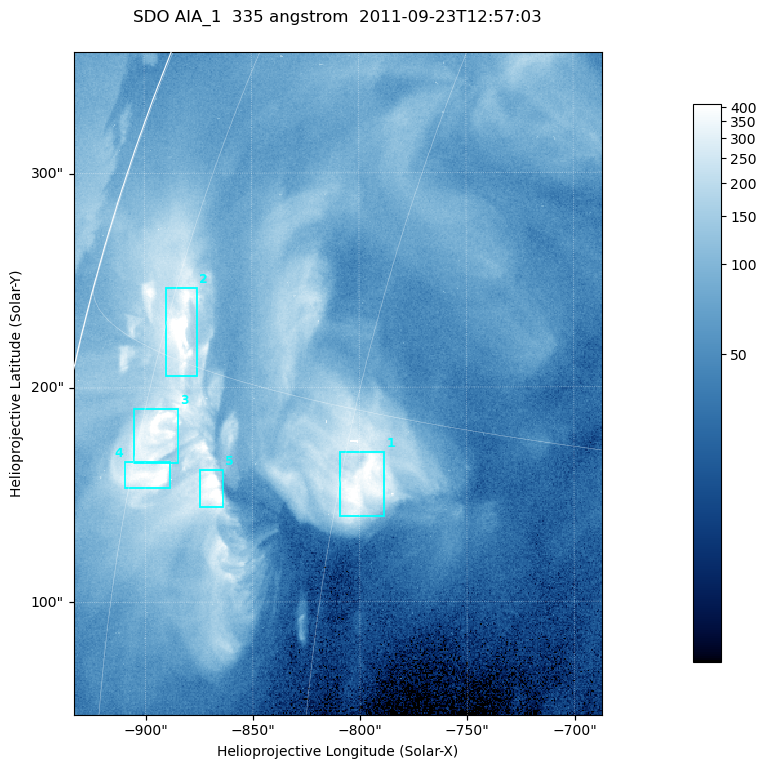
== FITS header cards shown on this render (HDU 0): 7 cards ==
TELESCOP= 'SDO     '           /
INSTRUME= 'AIA_1   '           /
WAVELNTH=                  335 /
WAVEUNIT= 'angstrom'           /
DATE-OBS= '2011-09-23T12:57:03.62' /
CTYPE1  = 'HPLN-TAN'           /
CTYPE2  = 'HPLT-TAN'           /

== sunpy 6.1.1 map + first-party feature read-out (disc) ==
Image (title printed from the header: SDO AIA_1  335 angstrom  2011-09-23T12:57:03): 410 x 514 px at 0.601 arcsec/px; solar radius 956 arcsec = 1592 px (partial field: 2.5% of the solar disc is inside the frame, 96% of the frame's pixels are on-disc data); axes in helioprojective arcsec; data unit not stated in the header (colour bar unlabelled)
Pointing: header CRPIX1/2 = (2042.06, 2043.86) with CRVAL1/2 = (0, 0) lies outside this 410 x 514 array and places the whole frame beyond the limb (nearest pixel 1.41 R_sun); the SolarSoft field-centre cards XCEN/YCEN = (-810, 201.8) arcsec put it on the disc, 1306 arcsec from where CRPIX/CRVAL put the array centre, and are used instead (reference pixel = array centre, CRVAL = XCEN/YCEN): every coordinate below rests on XCEN/YCEN
Orientation: roll -0.142 deg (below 1 deg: not rotated)
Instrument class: DISC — disc imager (sunpy class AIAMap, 335 A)
Bright regions (active regions / flare kernels): reference = the on-disc median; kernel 3 px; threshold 5 sigma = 241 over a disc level ~68.9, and >= 1.15x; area >= 210 px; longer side >= 5 px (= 3 arcsec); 5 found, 5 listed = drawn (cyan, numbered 1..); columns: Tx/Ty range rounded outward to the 2 arcsec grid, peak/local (2 s.f.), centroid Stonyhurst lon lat
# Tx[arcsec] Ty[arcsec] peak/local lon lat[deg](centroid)
1 -810..-788 140..170 6.6 -59 +13
2 -890..-874 204..248 11 -73 +16
3 -906..-884 164..190 6.9 -74 +13
4 -910..-888 152..166 7.4 -73 +12
5 -876..-862 144..162 8.2 -68 +12
Off-limb structures (1.02-1.3 R_sun): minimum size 105 px: none found